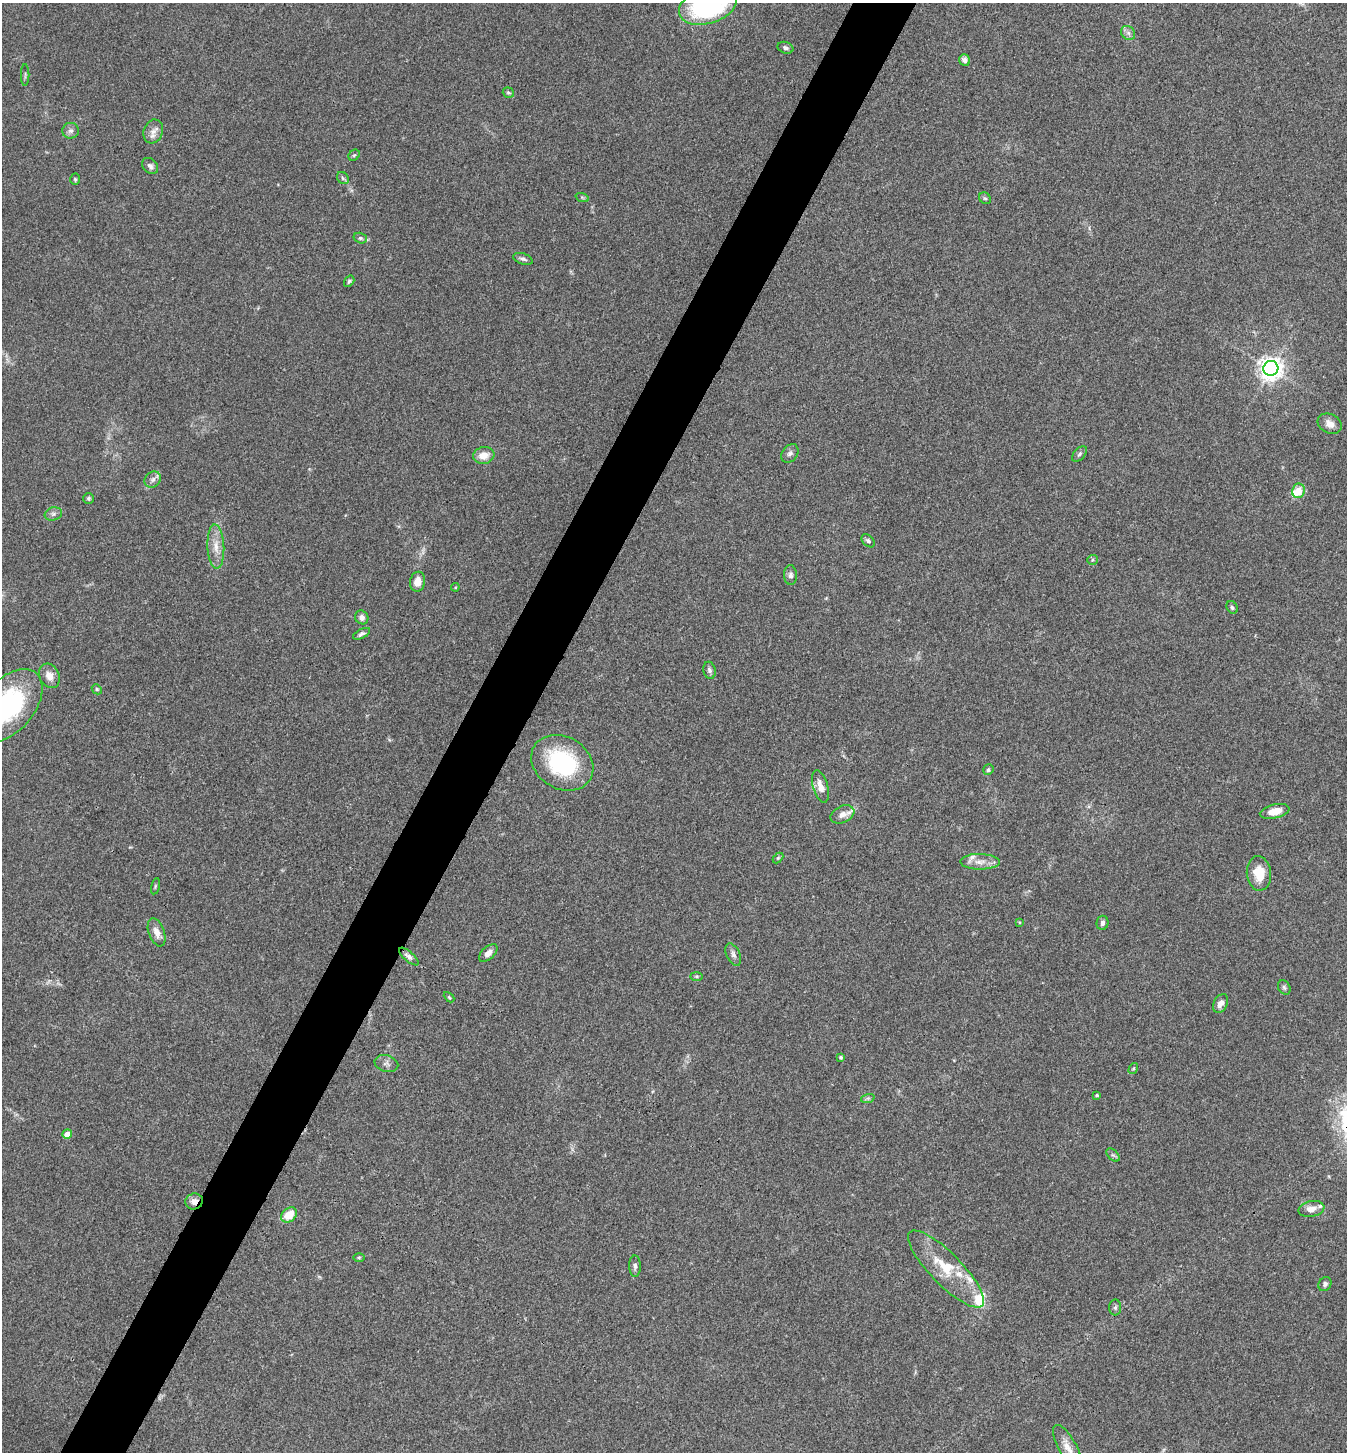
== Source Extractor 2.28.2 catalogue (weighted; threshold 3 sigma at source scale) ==
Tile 7 of 4 x 4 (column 3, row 2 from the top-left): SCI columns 2837-4181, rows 2902-4351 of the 5811 x 5804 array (HDU 1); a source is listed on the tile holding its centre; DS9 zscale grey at full resolution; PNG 1349 x 1454 px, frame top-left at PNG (2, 3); each listed source drawn as its Kron ellipse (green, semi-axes under 4 px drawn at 4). Shown black and unused: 5% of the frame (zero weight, under 3 of 4 exposures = <1% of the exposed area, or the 3 px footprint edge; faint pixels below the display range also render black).
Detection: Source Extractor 2.28.2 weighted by HDU 2 'WHT'; one run over the whole footprint, this tile lists its part. Background 0.0798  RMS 0.0056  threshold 0.0251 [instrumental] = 3 sigma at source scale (4.5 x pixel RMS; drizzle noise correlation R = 1.50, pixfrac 1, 0.05/0.05 arcsec/px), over >= 5 px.
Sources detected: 82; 1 too faint to see at this stretch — neither listed nor drawn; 7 inside a brighter listed object's ellipse — not listed separately; the other 74 listed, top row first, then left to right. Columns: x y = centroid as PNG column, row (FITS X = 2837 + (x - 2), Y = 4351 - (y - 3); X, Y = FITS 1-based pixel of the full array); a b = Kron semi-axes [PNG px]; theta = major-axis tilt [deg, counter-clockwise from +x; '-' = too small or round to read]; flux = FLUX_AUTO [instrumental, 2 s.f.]
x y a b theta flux
708 6 30 18 17 97
1128 33 8 6 -46 2
785 48 8 5 -19 1.6
965 60 6 5 - 2.1
25 75 11 2 90 0.8
508 93 6 5 - 0.9
71 131 8 8 - 2.1
153 131 12 9 71 3.9
354 155 6 5 - 0.85
150 166 9 7 -45 2
343 178 7 5 -47 1.1
75 179 6 4 -86 0.77
582 197 7 4 -19 0.82
985 198 6 5 - 0.95
360 238 7 5 -15 1.2
523 259 10 5 -17 1.6
349 281 6 4 57 1
1271 368 7 7 - 470
1330 424 13 9 -29 3.9
790 453 10 7 52 2
1079 454 9 5 48 1.3
484 455 11 8 10 6.4
153 479 9 7 43 2.2
1298 491 7 6 - 7.7
88 498 5 5 - 0.96
53 514 9 6 15 1.8
868 541 8 5 -45 1.4
216 547 22 8 -87 6.8
1092 560 5 5 - 0.85
791 575 10 6 -87 2
418 582 10 7 79 5.2
455 587 4 4 - 0.52
1232 607 7 5 -57 1.1
362 617 7 6 - 2.2
362 634 9 4 27 1.5
709 670 8 6 -76 1.7
49 676 13 10 -64 4.9
97 689 5 4 - 0.8
8 706 43 26 49 71
562 763 33 26 -31 56
988 770 5 5 - 0.98
820 786 16 7 -74 5.5
1275 811 15 7 12 8.1
842 814 12 8 25 3.7
778 858 6 4 44 0.65
980 862 20 8 0 5.1
1259 873 17 12 -83 12
155 886 8 3 77 0.75
1019 922 4 3 - 0.47
1102 923 7 6 - 1.8
157 932 15 8 -70 4.2
488 953 11 6 43 3.6
733 955 12 6 -65 2.2
409 956 12 5 -41 2
697 976 6 3 0 0.67
1284 987 8 6 -58 1.2
449 997 6 3 -45 0.64
1221 1003 10 6 60 3.6
841 1057 4 4 - 0.98
386 1063 12 8 -15 2.5
1133 1069 6 3 58 0.66
1097 1095 4 3 - 0.72
868 1098 7 4 18 1
67 1134 5 4 - 5
1113 1155 8 5 -44 1.1
194 1201 9 8 - 4.2
1311 1209 13 7 11 4.7
289 1215 9 6 41 11
359 1257 6 4 0 0.63
635 1266 11 5 -89 1.8
946 1269 52 15 -45 23
1325 1284 7 6 - 1.3
1115 1307 8 6 88 1.4
1067 1447 24 9 -61 5.7
Overlapping masked pixels (flux is a lower limit): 1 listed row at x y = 194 1201
Isophote crosses this tile's border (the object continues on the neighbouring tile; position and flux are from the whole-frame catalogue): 2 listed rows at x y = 708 6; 8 706